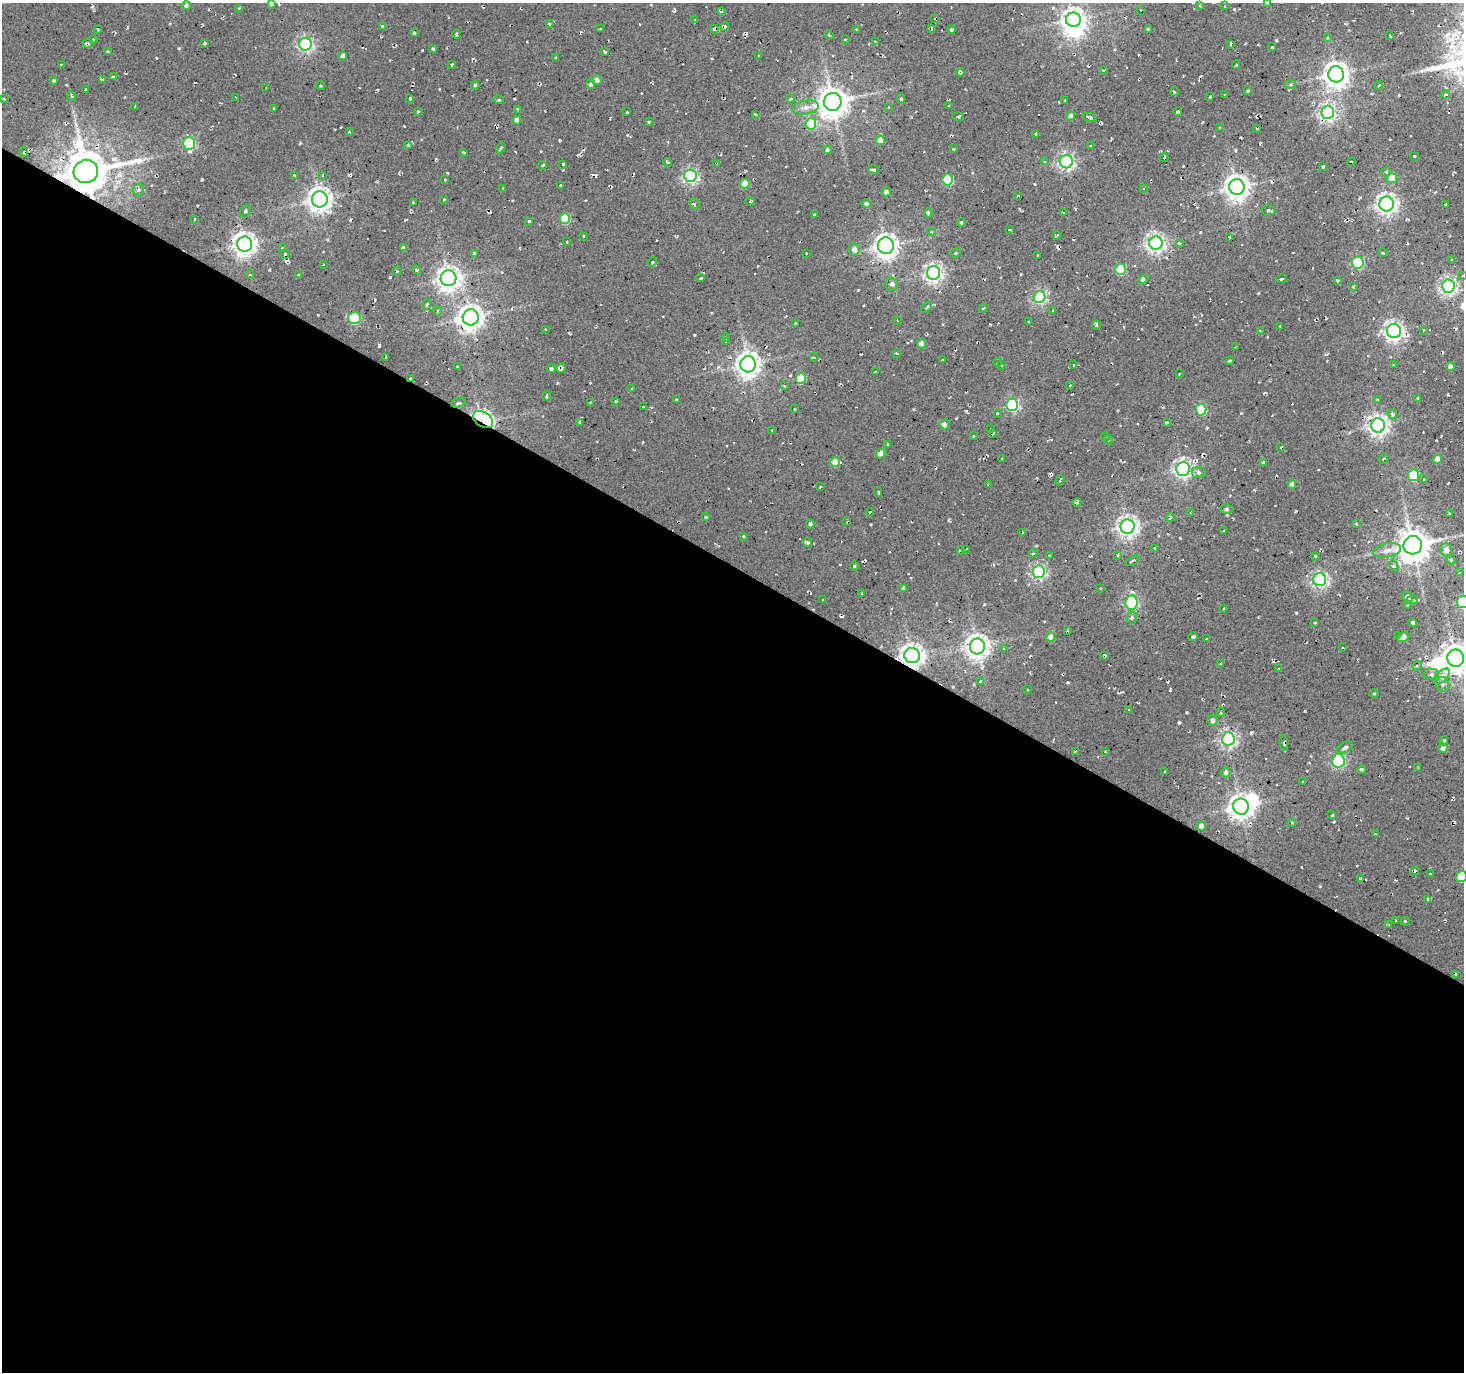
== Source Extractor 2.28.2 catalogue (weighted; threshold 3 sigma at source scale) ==
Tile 14 of 4 x 4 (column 2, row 4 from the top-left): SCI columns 1463-2924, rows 191-1560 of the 5853 x 5930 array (HDU 1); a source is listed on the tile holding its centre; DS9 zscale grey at full resolution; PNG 1466 x 1374 px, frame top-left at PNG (2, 3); each listed source drawn as its Kron ellipse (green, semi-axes under 4 px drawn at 4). Shown black and unused: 59% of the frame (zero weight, under 2 of 3 exposures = <1% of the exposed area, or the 3 px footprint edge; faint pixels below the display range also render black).
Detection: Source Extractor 2.28.2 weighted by HDU 2 'WHT'; one run over the whole footprint, this tile lists its part. Background 0.0081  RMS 0.0091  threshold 0.0408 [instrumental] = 3 sigma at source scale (4.5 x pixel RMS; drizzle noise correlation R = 1.50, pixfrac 1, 0.0396/0.0396 arcsec/px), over >= 5 px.
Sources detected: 392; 3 inside a brighter object's white glare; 25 cosmic-ray / hot-pixel residue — neither listed nor drawn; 2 inside a brighter listed object's ellipse — not listed separately; the other 362 listed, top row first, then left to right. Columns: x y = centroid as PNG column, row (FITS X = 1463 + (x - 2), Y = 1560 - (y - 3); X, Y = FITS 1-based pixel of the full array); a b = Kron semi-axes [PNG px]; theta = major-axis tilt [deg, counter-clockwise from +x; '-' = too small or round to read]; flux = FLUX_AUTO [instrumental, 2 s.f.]
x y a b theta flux
1268 3 4 3 - 2.1
271 4 4 4 - 1.2
186 5 5 4 - 1.9
1200 6 3 2 - 0.92
1225 6 3 2 - 0.72
239 8 4 2 - 0.78
1141 10 3 2 - 0.78
721 11 4 2 - 0.92
935 18 4 3 - 1.3
695 20 4 3 - 1.9
1073 20 7 7 - 680
549 24 4 3 - 1.3
383 26 4 4 - 1.4
725 26 4 3 - 3.1
932 28 3 2 - 1.8
98 29 3 3 - 2.9
600 29 3 2 - 0.72
714 29 4 4 - 1.9
857 29 3 3 - 1.1
1148 29 3 3 - 1.2
952 30 4 4 - 1.5
414 33 4 3 - 1.5
456 34 4 3 - 1.8
829 35 4 2 - 1.5
1390 36 3 2 - 0.64
1327 38 4 3 - 0.78
93 39 2 2 - 0.71
845 39 3 3 - 0.69
875 41 3 2 - 0.85
88 43 5 3 - 1.7
205 43 4 2 - 1.1
305 44 6 6 - 220
1231 44 4 3 - 2.1
1272 47 3 3 - 1.8
433 49 3 3 - 1.4
108 52 3 2 - 0.93
605 52 4 3 - 1.4
343 56 4 4 - 3.7
759 56 3 2 - 0.75
555 58 4 3 - 0.88
452 64 3 2 - 0.9
61 65 4 2 - 1
1236 65 4 3 - 1.6
1103 70 4 2 - 0.79
960 72 4 4 - 2.3
1336 74 8 8 - 830
113 77 3 3 - 2.4
102 79 4 2 - 1.2
54 80 3 3 - 1.1
597 80 5 4 - 5
591 84 5 4 - 2.6
475 85 4 4 - 1
1290 85 5 4 - 1.4
1379 85 4 3 - 1.3
320 86 5 2 - 1
265 88 3 2 - 0.92
85 90 3 2 - 1.2
1174 91 4 2 - 0.91
1248 91 3 3 - 0.94
1225 95 3 2 - 1.1
1445 95 5 3 - 2.1
71 96 5 3 - 1
236 97 2 2 - 0.71
1209 97 3 3 - 2
4 99 3 3 - 1.1
410 99 4 2 - 0.97
790 99 4 4 - 1.2
901 99 5 4 - 1.6
498 100 5 4 - 1.6
1065 100 3 3 - 1.1
833 102 9 8 - 1500
949 105 3 2 - 0.96
135 106 3 2 - 0.81
888 107 4 2 - 0.57
274 108 3 3 - 2
806 108 13 6 11 5.2
518 109 4 3 - 0.87
418 111 3 3 - 0.82
1178 111 4 3 - 1.9
627 112 3 3 - 1.1
1328 112 6 6 - 310
755 114 3 2 - 0.96
1070 116 4 4 - 3.9
958 117 5 4 - 2
1090 117 7 4 -13 1.9
517 120 4 4 - 3.9
649 122 3 3 - 1.6
811 124 6 5 - 41
1220 128 3 3 - 1
1257 129 3 2 - 0.71
349 131 3 3 - 1
1036 134 4 2 - 0.91
880 140 5 4 - 11
189 143 6 6 - 110
409 145 4 3 - 2.2
1091 146 3 2 - 0.96
501 148 6 4 57 1.2
954 149 3 2 - 0.93
827 150 4 3 - 3.2
24 152 5 2 - 1.1
463 152 3 2 - 0.86
1414 156 3 2 - 1
1164 158 4 2 - 1.5
1045 161 3 3 - 0.97
1351 161 3 2 - 0.82
667 162 4 3 - 1
1066 162 6 6 - 270
563 164 4 3 - 1.4
717 164 3 3 - 0.99
542 165 3 3 - 0.98
1323 167 3 2 - 1.3
873 169 5 3 - 2
86 171 12 11 - 3800
1386 172 4 4 - 1.2
294 175 3 3 - 0.82
323 175 4 3 - 0.82
690 176 6 6 - 210
1392 178 5 5 - 16
445 180 3 2 - 0.69
948 180 5 5 - 55
745 184 5 4 - 13
561 185 3 3 - 1.3
1237 187 8 7 - 790
503 188 3 2 - 0.89
1144 189 4 3 - 1.1
138 190 6 5 - 3.2
886 192 4 4 - 2.8
1018 196 3 2 - 1.1
320 199 8 8 - 760
444 199 4 3 - 0.75
413 202 4 2 - 1.6
750 202 5 3 - 0.91
694 204 6 3 -44 1.1
866 204 4 4 - 2
1387 204 7 7 - 510
1446 204 3 2 - 0.78
1268 210 7 5 3 1.9
245 211 6 5 - 2.1
928 213 5 3 - 2.1
1063 213 3 3 - 0.81
814 215 3 3 - 1.5
194 219 3 2 - 0.98
565 219 5 5 - 41
529 221 3 3 - 1.5
961 222 4 2 - 1
1010 230 4 2 - 1
932 232 4 3 - 0.91
1057 235 4 2 - 1.3
583 236 3 2 - 0.81
1230 237 3 3 - 1
567 242 2 2 - 0.86
1156 243 7 6 - 410
1179 243 4 3 - 0.93
245 244 8 7 - 690
886 246 8 8 - 660
403 247 4 3 - 1.5
283 248 4 3 - 2
854 249 6 5 - 4.3
474 253 3 3 - 1.5
806 253 3 3 - 0.97
956 253 5 4 - 1.1
1382 253 4 3 - 0.94
285 254 4 4 - 2.5
1037 255 3 3 - 1.2
1452 260 3 2 - 0.85
652 262 5 3 - 1.2
1358 262 6 6 - 110
323 265 3 2 - 0.85
1120 269 5 5 - 48
417 270 5 3 - 1
397 271 4 2 - 0.81
934 273 7 6 - 370
250 275 4 3 - 0.81
298 275 4 3 - 1.3
1463 276 3 2 - 0.8
449 278 8 8 - 720
701 278 4 2 - 0.85
1143 279 6 3 36 2.1
1282 279 5 3 - 3.9
1337 280 3 2 - 0.95
892 284 7 6 - 2.6
1448 286 6 6 - 310
1353 287 3 3 - 1
1039 297 6 6 - 150
427 305 5 3 - 1.3
927 307 6 3 50 1.5
983 308 4 3 - 0.96
438 311 4 3 - 1
1053 311 3 2 - 0.64
471 317 8 8 - 840
354 318 6 6 - 69
897 321 3 2 - 0.98
1028 321 2 2 - 0.73
795 323 3 2 - 1
1096 325 5 4 - 1.4
1280 326 2 2 - 0.65
545 329 2 2 - 0.49
1424 330 3 2 - 0.76
1260 331 3 2 - 1.3
1394 331 7 7 - 420
726 338 4 2 - 0.79
726 341 3 3 - 1.5
922 343 5 4 - 5.7
1236 347 2 2 - 0.83
896 353 2 2 - 0.81
386 357 3 3 - 1.4
814 357 4 3 - 1
942 359 2 2 - 0.55
1230 361 3 2 - 1.6
998 362 4 2 - 1.1
748 364 8 7 - 800
1002 365 3 2 - 1.6
1074 365 3 3 - 1.4
1393 365 3 2 - 1.1
457 367 3 3 - 1.3
1450 367 4 4 - 4.1
561 368 5 3 - 2.6
551 369 4 4 - 1.5
875 372 3 2 - 0.89
1179 374 3 2 - 0.74
410 378 4 2 - 1.2
801 378 5 5 - 28
1070 385 2 2 - 0.99
784 386 4 4 - 0.96
632 388 2 2 - 0.84
547 396 5 2 - 1.4
1418 398 3 3 - 1.5
676 400 4 3 - 0.79
1377 400 3 3 - 0.83
616 401 2 2 - 0.78
590 402 3 2 - 0.93
458 403 7 3 16 2.4
1012 405 6 6 - 140
643 407 3 2 - 1.2
794 409 3 2 - 0.93
1201 410 6 5 - 60
997 414 3 2 - 1.4
1392 414 5 4 - 1.9
483 419 11 7 -34 290
1167 422 3 3 - 1.1
579 423 4 3 - 0.97
944 424 5 5 - 2.7
1378 425 7 7 - 480
991 429 2 2 - 0.84
772 430 3 2 - 0.97
992 433 4 2 - 1.2
973 436 3 3 - 1.8
1105 437 4 2 - 0.93
1108 440 4 3 - 0.93
888 445 3 3 - 1.1
1281 448 3 2 - 0.76
880 454 5 4 - 6.4
1002 459 3 2 - 0.65
1384 459 5 2 - 1.2
1438 459 4 4 - 9.3
835 462 5 5 - 12
1263 463 3 2 - 1.2
1183 469 7 6 - 360
1199 473 7 5 -9 3.2
1414 475 6 5 - 67
1424 479 3 3 - 2.8
1060 480 5 2 - 1.3
988 484 3 2 - 1
1292 484 4 4 - 3.5
820 487 3 2 - 0.82
878 492 5 2 - 1.2
1077 502 4 3 - 2.2
1226 509 6 5 - 1.8
870 512 4 2 - 0.87
1190 513 4 4 - 1.1
1449 513 2 2 - 1
706 517 3 3 - 1
1170 518 4 3 - 1.3
847 522 3 2 - 0.95
810 524 4 4 - 2.5
1356 524 3 2 - 0.82
1128 527 7 7 - 490
1223 531 3 2 - 0.76
1023 533 3 2 - 1.1
744 536 3 3 - 1.7
808 542 4 4 - 2.3
1413 545 9 9 - 1700
1155 548 4 3 - 1.2
966 549 4 2 - 2
960 550 3 3 - 0.96
1387 550 14 7 11 5.9
1446 550 6 6 - 7
1033 553 4 4 - 1.1
1050 555 3 2 - 0.75
1118 555 4 3 - 0.99
1315 556 3 3 - 1.5
1451 560 5 3 - 0.92
1132 561 8 3 30 2.7
854 566 5 3 - 0.97
1394 566 6 4 -56 2.2
1039 572 6 6 - 210
1459 573 3 2 - 0.67
1320 580 6 6 - 250
903 588 4 3 - 1.9
1100 588 3 2 - 1.2
862 593 3 2 - 0.7
1407 597 6 4 -27 2
823 600 3 3 - 1.4
1412 600 6 3 -5 4
1131 602 7 6 - 160
1462 602 6 5 - 79
1408 605 4 2 - 1.2
1224 608 3 2 - 0.78
1132 618 6 5 - 2.9
1315 623 3 2 - 0.75
1413 623 4 3 - 1.3
1068 630 3 2 - 0.95
1398 636 4 3 - 3.3
1050 637 4 4 - 7.5
1193 637 5 4 - 1.8
1403 637 6 4 25 5.5
1206 639 2 2 - 0.58
977 646 8 7 - 770
1343 648 3 2 - 0.92
1004 649 4 3 - 1.2
1105 655 4 2 - 1.3
912 656 8 7 - 690
1456 658 8 8 - 1300
1221 663 4 2 - 0.94
1417 666 5 4 - 1.3
1279 668 4 3 - 1.7
1431 674 8 5 9 3
1442 677 10 5 45 5.6
981 682 3 3 - 1.6
1443 684 7 6 - 2.8
1028 690 3 2 - 0.71
1374 694 5 3 - 0.71
1129 709 2 2 - 0.66
1221 712 4 3 - 0.84
1212 720 5 5 - 3.2
1228 739 6 6 - 270
1444 741 4 3 - 1.3
1284 743 8 3 -81 1.6
1345 748 9 5 29 3.6
1443 748 4 4 - 4.5
1075 751 4 2 - 1.4
1105 752 3 2 - 0.97
1338 761 7 6 - 160
1418 768 3 2 - 0.88
1362 770 4 3 - 1.2
1165 771 2 2 - 0.77
1226 772 5 5 - 2.9
1303 782 3 3 - 1.5
1241 807 8 8 - 720
1332 815 3 2 - 0.94
1292 823 4 3 - 1
1201 826 4 4 - 4.1
1376 834 3 2 - 1.1
1415 871 5 3 - 1.8
1430 873 4 2 - 0.93
1462 877 6 5 - 34
1360 878 4 2 - 0.92
1428 899 4 3 - 1.6
1395 921 3 2 - 0.92
1405 921 4 3 - 0.72
1388 925 3 3 - 1.2
1456 974 3 3 - 1.3
Overlapping masked pixels (flux is a lower limit): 4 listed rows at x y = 86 171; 410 378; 483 419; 912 656
Isophote crosses this tile's border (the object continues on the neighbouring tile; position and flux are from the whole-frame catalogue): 5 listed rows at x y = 1268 3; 1463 276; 1462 602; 1456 658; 1462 877
Unlisted compact peaks at least as high as the median listed source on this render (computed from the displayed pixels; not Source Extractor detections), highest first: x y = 1179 722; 300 143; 179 48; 1305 711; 694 335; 379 345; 1296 613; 966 411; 1170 690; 949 520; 422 50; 1399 95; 156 58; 1296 511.